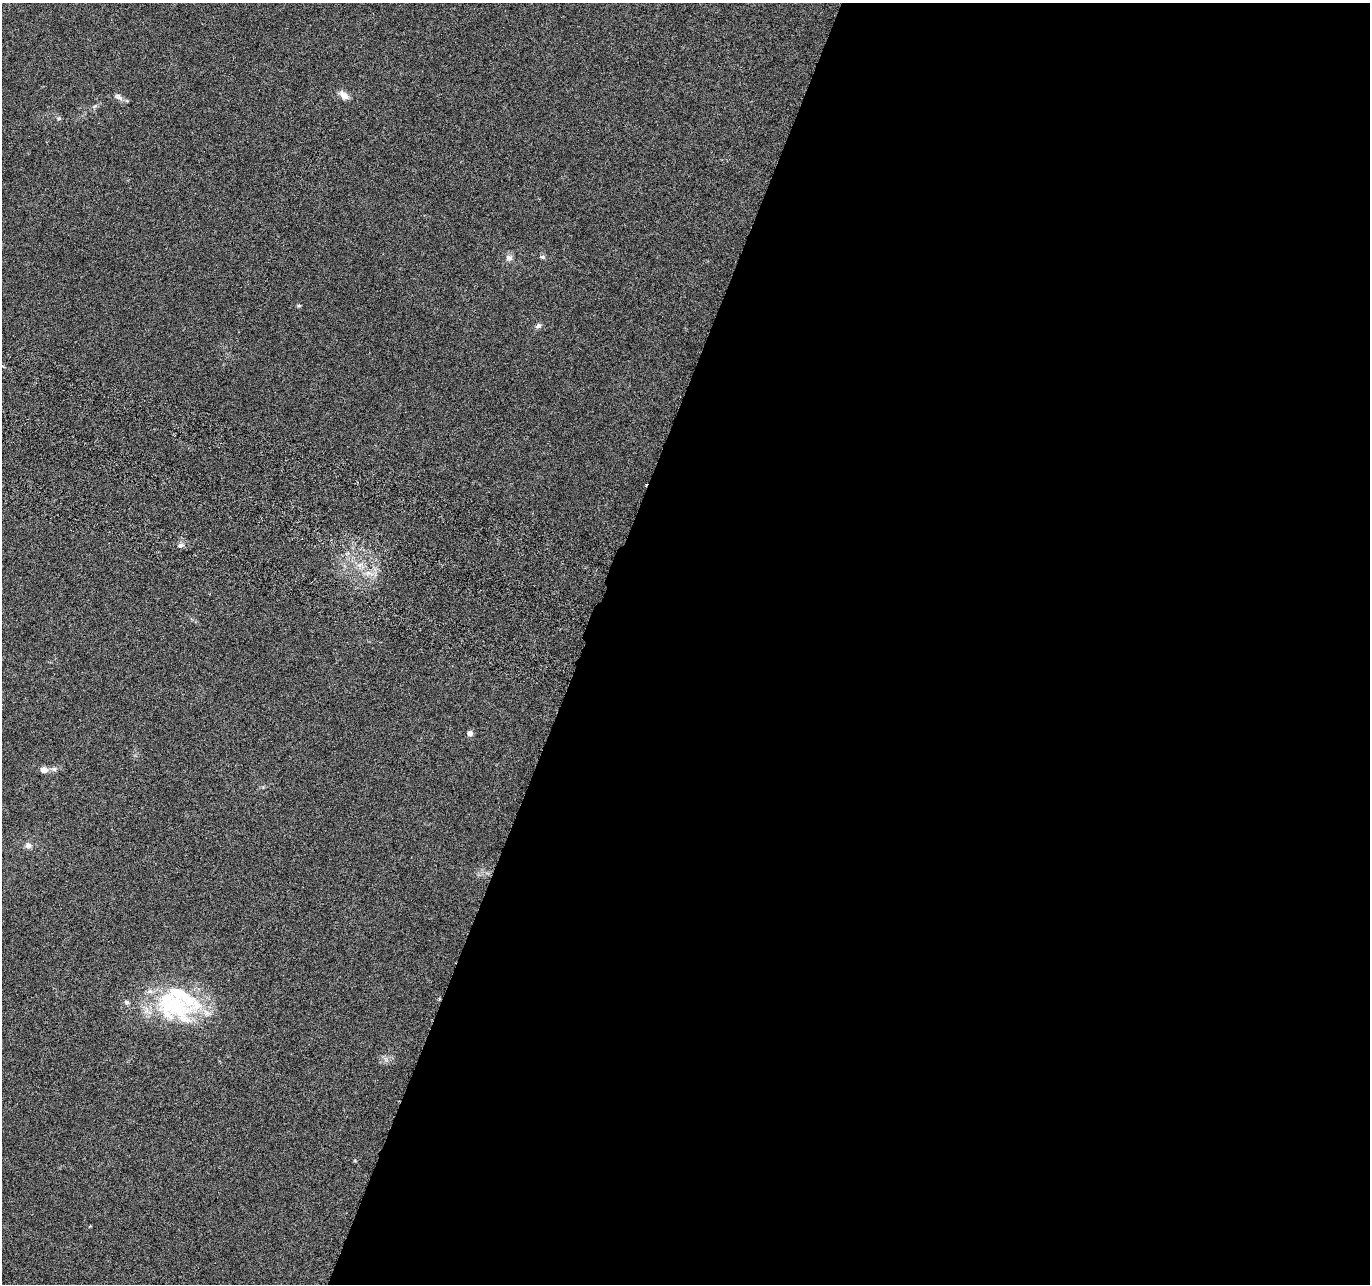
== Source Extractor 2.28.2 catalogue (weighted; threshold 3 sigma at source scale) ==
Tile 12 of 4 x 4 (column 4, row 3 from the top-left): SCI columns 4128-5495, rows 1551-2832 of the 5526 x 5730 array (HDU 1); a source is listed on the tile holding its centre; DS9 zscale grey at full resolution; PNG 1372 x 1286 px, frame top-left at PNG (2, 3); no overlay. Shown black and unused: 57% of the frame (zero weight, under 3 of 6 exposures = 3% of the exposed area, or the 3 px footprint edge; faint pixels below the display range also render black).
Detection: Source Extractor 2.28.2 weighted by HDU 2 'WHT'; one run over the whole footprint, this tile lists its part. Background 0.0879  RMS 0.0055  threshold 0.0225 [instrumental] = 3 sigma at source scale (4.09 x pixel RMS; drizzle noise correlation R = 1.36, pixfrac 0.8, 0.0396/0.0396 arcsec/px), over >= 5 px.
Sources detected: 17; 4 inside a brighter listed object's ellipse — not listed separately; the other 13 listed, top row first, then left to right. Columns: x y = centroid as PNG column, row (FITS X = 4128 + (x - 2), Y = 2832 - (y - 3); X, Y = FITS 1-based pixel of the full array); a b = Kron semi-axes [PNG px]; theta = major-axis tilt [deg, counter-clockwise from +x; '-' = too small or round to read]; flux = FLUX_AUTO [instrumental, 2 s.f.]
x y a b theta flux
344 95 14 8 -41 3.3
119 97 14 6 -33 2
59 118 6 5 - 0.86
509 257 10 8 -13 2
542 257 7 5 -16 1
538 326 7 6 - 1.4
181 545 7 6 - 1.7
368 573 9 7 13 2.8
470 733 5 5 - 2.7
54 769 7 6 - 1.5
44 770 7 6 - 3.8
28 845 9 8 - 1.9
175 1007 64 38 -12 56